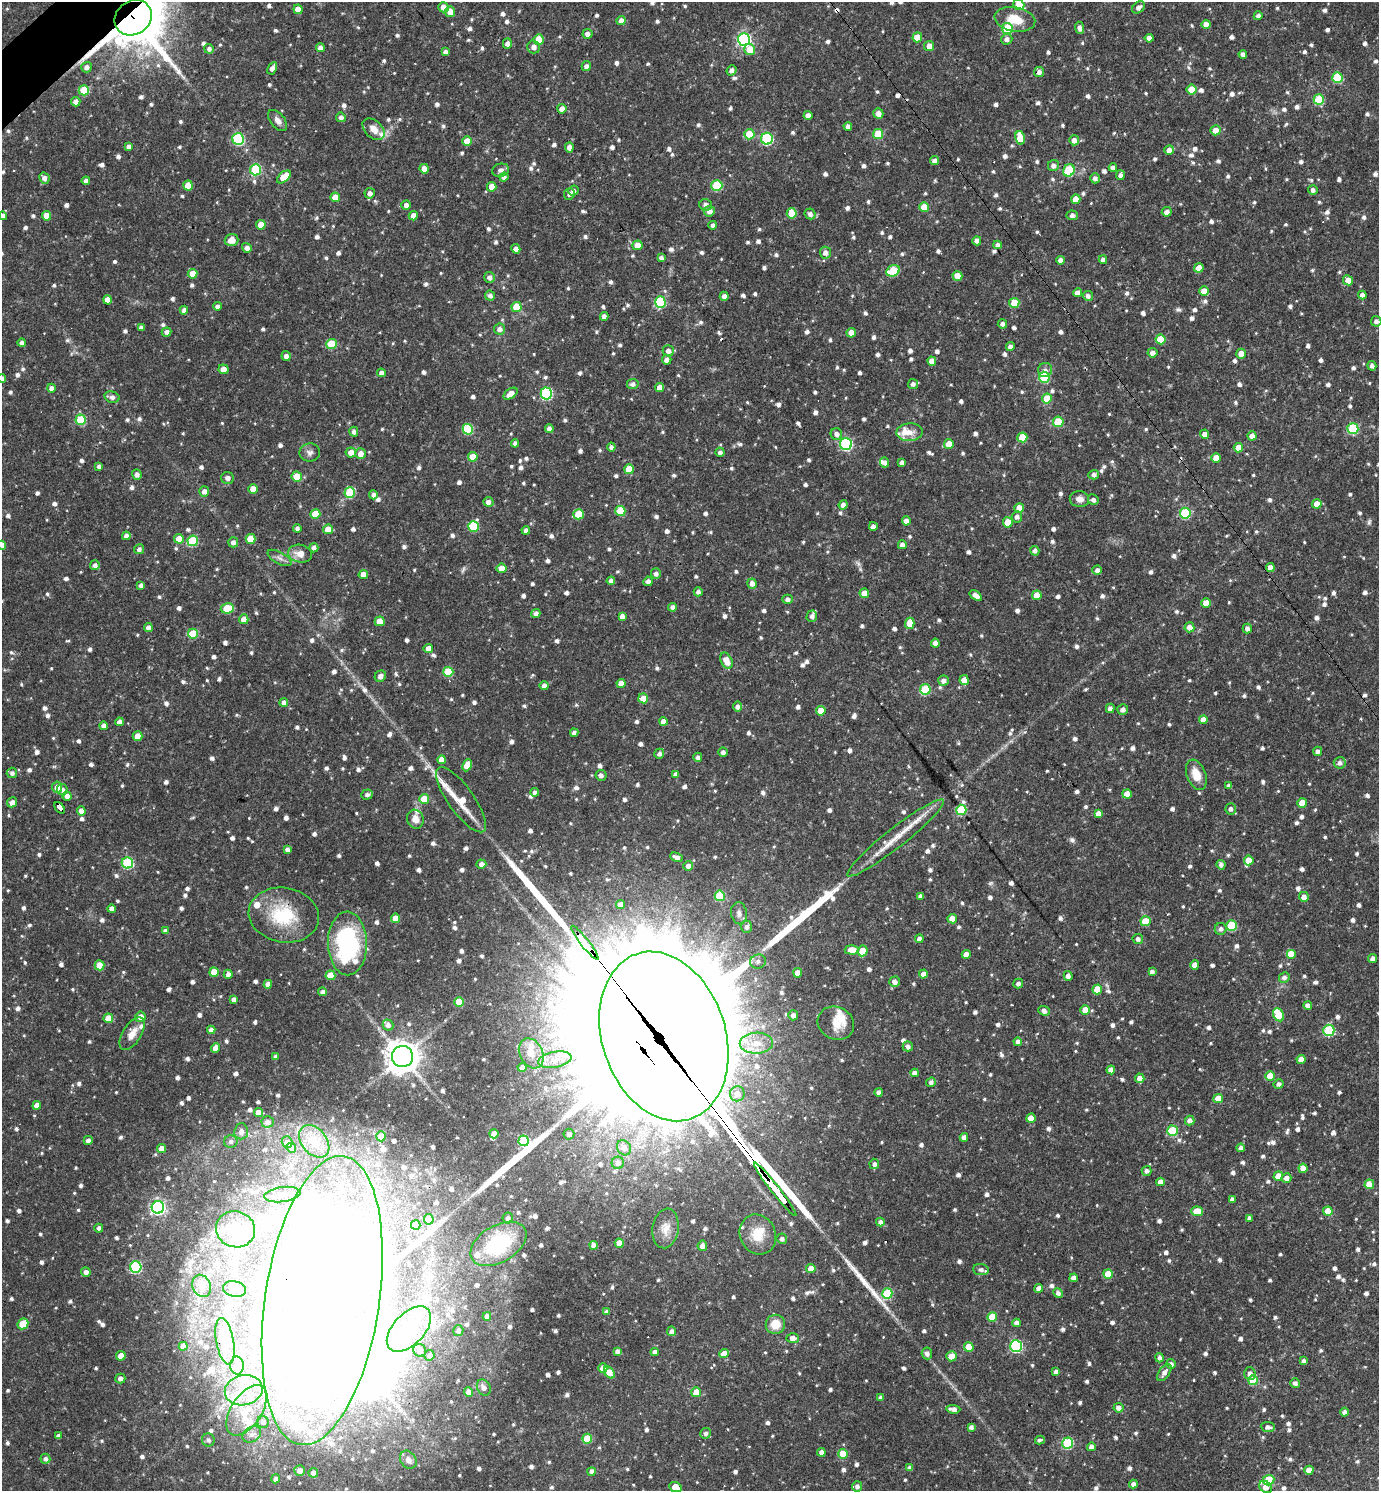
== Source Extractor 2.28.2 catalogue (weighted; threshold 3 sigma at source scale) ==
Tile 11 of 4 x 4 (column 3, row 3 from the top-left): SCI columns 2907-4283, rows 1490-2978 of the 5954 x 5956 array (HDU 1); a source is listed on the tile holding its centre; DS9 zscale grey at full resolution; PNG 1381 x 1493 px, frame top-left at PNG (2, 2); each listed source drawn as its Kron ellipse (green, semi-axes under 4 px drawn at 4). Shown black and unused: <1% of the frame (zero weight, under 3 of 4 exposures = <1% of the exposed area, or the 3 px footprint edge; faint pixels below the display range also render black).
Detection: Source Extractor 2.28.2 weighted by HDU 2 'WHT'; one run over the whole footprint, this tile lists its part. Background 0.0423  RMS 0.0051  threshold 0.0231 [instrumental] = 3 sigma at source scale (4.5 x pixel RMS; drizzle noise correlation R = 1.50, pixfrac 1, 0.05/0.05 arcsec/px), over >= 5 px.
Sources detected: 1371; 1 too faint to see at this stretch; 19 inside a brighter object's white glare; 9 cosmic-ray / hot-pixel residue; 7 long thin detections or spike segments (spike, bleed or trail) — neither listed nor drawn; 29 inside a brighter listed object's ellipse — not listed separately; of the other 1306, all 500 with FLUX_AUTO >= 1.86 (the completeness limit of this list) listed and drawn (806 fainter detections not listed), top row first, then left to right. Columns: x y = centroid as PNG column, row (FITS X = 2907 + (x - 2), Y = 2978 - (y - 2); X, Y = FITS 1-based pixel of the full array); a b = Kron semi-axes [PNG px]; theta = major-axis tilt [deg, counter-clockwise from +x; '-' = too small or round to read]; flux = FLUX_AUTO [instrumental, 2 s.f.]
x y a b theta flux
1019 4 6 5 - 13
443 7 5 5 - 4.3
1138 7 7 5 40 2.3
298 9 4 4 - 5.2
450 12 5 5 - 5.2
1258 16 4 4 - 1.9
133 18 19 16 36 2600
1015 19 20 12 -10 12
621 21 4 4 - 4.1
1206 24 4 4 - 4
1007 28 5 5 - 28
1079 28 6 4 -86 2
587 34 5 5 - 2.3
917 37 5 5 - 9.5
1149 38 4 4 - 3.8
1007 39 5 5 - 2.4
539 40 5 5 - 11
744 40 6 6 - 100
507 43 5 4 - 2.1
929 46 5 5 - 4.1
320 47 4 4 - 2.3
534 47 6 6 - 3.1
209 49 5 4 - 2
750 49 6 5 - 8.3
445 52 4 4 - 2.1
1243 54 4 4 - 2.1
586 66 5 4 - 2.1
87 67 5 5 - 1.9
272 68 7 4 61 2.5
732 70 5 4 - 2.3
1039 72 5 4 - 2.1
1337 78 5 5 - 28
84 90 5 5 - 14
1192 90 5 5 - 11
1319 100 5 5 - 28
76 102 5 4 - 2.7
562 109 4 4 - 4
878 113 5 5 - 3.6
808 115 4 4 - 3.6
341 117 5 4 - 2
278 121 12 7 -52 2.9
848 126 4 4 - 2.3
374 129 13 8 -43 4.9
1216 130 5 5 - 5.3
749 134 5 5 - 16
878 134 5 5 - 21
1020 138 7 5 -77 11
238 139 6 5 - 51
767 139 6 6 - 57
1074 140 5 5 - 3.1
467 141 5 4 - 7.4
128 146 4 4 - 1.9
569 147 5 4 - 2.8
1169 150 5 4 - 4.8
934 161 5 4 - 2.1
1053 166 6 5 - 2.4
1113 168 4 4 - 2
424 169 5 4 - 3.9
255 170 5 5 - 37
500 170 8 6 13 2
1069 170 6 5 - 36
1120 175 5 4 - 2.2
284 177 8 5 40 11
504 177 4 4 - 1.9
44 178 6 5 - 2.3
1095 178 5 5 - 2.2
86 181 4 4 - 2.2
188 185 5 5 - 11
717 185 5 5 - 28
492 187 5 4 - 5.3
1313 190 5 5 - 2
573 191 5 5 - 2
370 193 5 5 - 2.5
569 194 6 5 - 1.9
335 197 4 4 - 6.1
1076 199 5 4 - 4.6
406 205 4 4 - 2.4
706 205 6 6 - 2.4
924 207 5 5 - 11
709 211 5 5 - 3.4
1167 212 5 4 - 2.6
792 213 5 5 - 11
810 214 6 5 - 2
1072 215 6 4 -5 1.9
3 216 4 4 - 2.2
47 216 5 4 - 6.7
413 216 4 4 - 3.6
261 225 5 4 - 7.1
713 225 4 4 - 1.9
231 240 7 6 - 5.4
977 241 4 4 - 3.3
637 245 5 5 - 6.6
998 245 4 4 - 2.5
247 248 5 4 - 2.5
516 249 5 4 - 2.5
825 253 6 5 - 2.9
661 258 4 4 - 2.1
1060 260 4 4 - 2.6
1103 260 4 4 - 2.3
1199 268 5 4 - 7
893 271 7 5 25 28
192 274 5 4 - 6.9
957 276 5 5 - 7.4
489 277 5 5 - 2.3
1348 280 5 4 - 6.3
1204 291 5 5 - 4.8
1077 293 4 4 - 3.1
1362 295 4 4 - 2.8
490 296 5 5 - 1.9
724 296 4 4 - 2.3
1088 296 5 5 - 2
108 300 5 4 - 5.5
660 302 5 5 - 35
1014 303 5 5 - 13
217 306 4 4 - 1.9
517 307 5 5 - 14
184 310 4 4 - 2.4
604 316 4 4 - 2.4
1376 321 5 5 - 2
1002 324 5 4 - 2
141 328 4 4 - 2
500 329 5 5 - 2.6
166 332 5 4 - 2
851 333 5 4 - 5.9
1161 339 5 5 - 14
22 343 4 4 - 2.2
331 344 5 5 - 20
1010 347 4 4 - 2.2
668 351 5 5 - 2.8
1152 353 5 5 - 2.3
1241 354 5 5 - 5.5
286 356 5 4 - 2.4
667 360 5 4 - 2.7
932 361 4 4 - 4.3
1372 366 5 4 - 1.9
223 369 5 5 - 4.4
1045 370 7 7 - 2.2
381 373 4 4 - 2.1
1044 377 5 5 - 32
2 379 4 4 - 2.3
633 384 6 5 - 1.9
913 384 5 5 - 1.9
660 387 4 4 - 4.2
51 388 4 4 - 2.1
546 393 6 6 - 57
510 394 8 4 36 4.6
112 397 8 5 -16 2.4
1047 398 5 5 - 12
81 420 5 5 - 27
1058 422 5 5 - 19
549 428 4 4 - 2
468 429 5 5 - 33
1353 429 5 5 - 45
354 432 5 4 - 2
909 432 13 9 3 5
836 434 6 5 - 2.4
1204 434 4 4 - 3.2
1252 436 4 4 - 4
1022 437 5 5 - 14
515 443 4 4 - 2.2
846 444 6 6 - 72
949 444 5 4 - 7.2
611 447 4 4 - 2.1
1238 448 5 4 - 6.9
310 452 10 9 - 2.3
720 452 4 4 - 1.9
351 453 5 5 - 4.5
360 454 5 5 - 4.1
473 457 5 5 - 10
1216 458 5 4 - 8.8
885 462 5 4 - 1.9
902 462 4 4 - 2
99 466 4 4 - 2
629 469 5 4 - 12
137 474 5 4 - 2.1
1094 475 5 4 - 2
297 476 5 5 - 8.9
227 478 6 6 - 2.2
253 489 4 4 - 4.7
204 491 5 5 - 2.7
350 492 5 5 - 33
373 495 4 4 - 2
1079 499 10 8 -8 3.2
1093 500 5 5 - 2
488 502 5 5 - 2.3
1317 504 4 4 - 6.2
843 505 5 4 - 3
1019 508 5 4 - 6.6
620 511 5 5 - 19
1185 513 5 5 - 35
315 514 5 5 - 12
579 514 5 5 - 16
1017 517 5 5 - 2.3
906 521 4 4 - 3.1
1008 522 5 5 - 9.2
473 526 5 5 - 25
873 526 4 4 - 3
297 528 4 4 - 2
328 529 5 5 - 6
526 530 4 4 - 1.9
126 536 4 4 - 2.7
179 539 5 5 - 7.6
250 539 5 5 - 10
193 541 5 5 - 29
233 542 5 5 - 2.2
2 545 4 4 - 3.9
902 545 4 4 - 2.7
314 548 4 4 - 2.3
139 549 5 4 - 1.9
1035 551 5 4 - 2.1
300 554 12 9 -10 5.2
279 558 13 6 -29 2.3
95 565 5 5 - 2
1270 567 4 4 - 3.1
501 568 5 4 - 6.4
1097 570 5 4 - 2.2
656 574 5 5 - 1.9
363 575 4 4 - 5.5
611 581 4 4 - 2
648 581 4 4 - 2.1
752 583 5 4 - 2.9
141 585 4 4 - 2
698 592 5 4 - 1.9
864 593 4 4 - 5.6
1037 595 5 4 - 6.9
976 596 7 4 -37 3.5
787 599 5 4 - 1.9
1206 603 5 4 - 7.2
672 607 4 4 - 2
227 608 6 5 - 22
536 613 4 4 - 2.4
622 616 4 4 - 2.6
812 616 6 5 - 2
244 619 5 4 - 4.4
380 621 5 5 - 10
910 623 5 5 - 8.3
148 627 4 4 - 2.8
1189 627 5 5 - 4
1247 628 5 4 - 2.2
193 634 5 5 - 17
935 643 4 4 - 4.3
428 648 4 4 - 4
726 661 8 5 -64 6.8
448 672 5 5 - 19
380 676 6 5 - 2.1
964 680 5 4 - 6
943 681 5 5 - 2.6
621 683 4 4 - 5.4
544 686 4 4 - 2.6
925 689 5 5 - 28
643 698 5 5 - 7.4
284 702 4 4 - 2.1
738 707 5 4 - 2.2
1110 708 5 4 - 2.2
1123 709 5 5 - 2.4
821 711 5 4 - 7
1203 720 4 4 - 4.7
119 722 4 4 - 2.8
663 722 4 4 - 3.4
104 726 4 4 - 3.1
574 733 4 4 - 2.2
138 736 5 4 - 8.1
1318 751 5 4 - 2
723 752 4 4 - 2.3
659 754 5 4 - 2
698 757 4 4 - 1.9
441 760 4 4 - 5.7
1340 763 6 5 - 2.2
467 765 6 4 66 7.7
12 773 5 5 - 1.9
676 774 4 4 - 2
601 775 5 5 - 2.1
1196 775 16 9 -69 8.3
1229 786 4 4 - 2.2
57 787 5 5 - 5.4
62 790 6 5 - 2.5
535 792 4 4 - 2.1
1127 794 4 4 - 5.2
367 795 6 5 - 2
67 796 5 4 - 2.4
424 799 5 5 - 11
461 800 39 13 -54 13
12 802 5 4 - 2.9
1302 803 5 4 - 8.7
60 808 6 4 -52 63
1231 809 5 5 - 1.9
961 810 5 5 - 29
81 811 4 4 - 4.7
1098 813 4 4 - 3
415 819 9 8 - 5.4
895 838 61 9 38 15
287 849 4 4 - 2
676 857 6 4 -25 3.2
1249 860 5 5 - 8.7
127 863 5 5 - 42
481 864 5 4 - 2.8
1221 865 5 4 - 1.9
688 866 5 5 - 2.4
720 896 5 5 - 26
921 896 4 4 - 2.2
1304 897 5 5 - 3
621 905 4 4 - 3.6
112 909 4 4 - 3.2
739 913 11 8 -81 2.5
284 915 35 27 -10 31
395 918 5 4 - 7.8
952 919 5 4 - 6.4
1146 921 5 5 - 13
1232 926 5 5 - 31
746 927 6 5 - 2.2
1221 929 6 5 - 2
165 931 4 4 - 1.9
919 939 4 4 - 2.7
1138 939 5 5 - 2
347 943 32 19 -89 72
585 943 21 4 -52 1000
852 950 7 4 -2 6.6
863 951 5 5 - 11
966 954 4 4 - 5.5
1291 954 5 5 - 11
1372 958 4 4 - 2.3
758 961 8 7 - 2.2
100 965 5 5 - 11
1195 965 4 4 - 6.4
214 972 5 4 - 8.4
1152 972 4 4 - 1.9
798 973 4 4 - 5.4
228 974 4 4 - 2.1
923 974 4 4 - 4.1
330 975 5 5 - 10
1068 976 5 4 - 2.4
1284 977 5 5 - 2
895 982 5 5 - 2.7
1018 983 5 5 - 2.1
268 984 4 4 - 4.1
1097 989 5 4 - 10
323 992 4 4 - 2.2
234 999 4 4 - 2
459 1002 5 5 - 10
1308 1005 4 4 - 2.2
1085 1010 4 4 - 6.9
1044 1011 6 4 -21 2.5
793 1015 5 5 - 2.7
1279 1015 7 5 -63 21
141 1017 5 5 - 4.5
108 1018 5 4 - 7.1
836 1023 18 16 -26 9
388 1025 6 5 - 2.3
211 1030 4 4 - 2.8
1329 1030 5 5 - 44
132 1034 18 9 58 6.1
664 1036 87 61 -72 32000
1018 1042 4 4 - 2.3
756 1043 16 10 2 8
908 1046 5 5 - 2.4
216 1048 4 4 - 4.3
531 1053 16 11 -63 7.4
276 1056 4 4 - 2.1
402 1056 10 10 - 840
555 1060 17 8 10 5.1
1301 1060 4 4 - 4.5
522 1067 4 4 - 2.1
1111 1070 4 4 - 3.7
914 1073 4 4 - 2.5
1270 1076 5 4 - 12
1140 1078 4 4 - 3.7
931 1082 5 4 - 2
1279 1084 5 4 - 2
878 1092 4 4 - 2
737 1094 7 7 - 3.1
1218 1098 5 4 - 6.9
37 1105 4 4 - 3.6
258 1112 4 4 - 4.5
1031 1118 4 4 - 7.3
1190 1120 5 4 - 3.2
268 1122 6 5 - 2.6
241 1131 8 7 - 2.9
1172 1131 5 5 - 25
494 1134 4 4 - 4.8
569 1134 5 5 - 1.9
381 1136 5 5 - 6.9
964 1137 4 4 - 2.9
88 1140 4 4 - 2.4
231 1141 7 6 - 2.1
314 1141 18 12 -51 7.4
524 1141 5 5 - 33
287 1142 6 5 - 2.5
161 1148 4 4 - 4.5
291 1148 5 4 - 2
624 1148 8 6 -56 2.4
1241 1148 4 4 - 2
618 1163 6 6 - 2.5
874 1164 5 5 - 1.9
1303 1168 4 4 - 5.3
1146 1171 5 4 - 1.9
1278 1176 5 4 - 7.5
1287 1178 5 4 - 3
1160 1182 4 4 - 3.7
1369 1184 5 4 - 13
775 1189 34 4 -52 1700
282 1194 18 7 7 4
1232 1199 4 4 - 2.4
158 1207 6 6 - 130
1197 1211 6 5 - 11
1328 1211 5 4 - 11
508 1218 5 5 - 2.1
1250 1218 4 4 - 2
429 1219 5 5 - 6.7
880 1222 4 4 - 2.1
416 1225 5 4 - 11
99 1228 4 4 - 2
666 1228 20 13 81 6.7
236 1229 20 18 -18 14
758 1234 20 17 -63 13
782 1239 5 5 - 1.9
619 1243 5 4 - 4.8
498 1244 31 18 30 40
594 1245 4 4 - 2.6
702 1246 5 4 - 2.8
136 1267 6 5 - 49
811 1268 4 4 - 5.3
981 1270 8 5 -6 2.4
86 1272 5 4 - 2.3
1108 1274 4 4 - 10
1074 1278 4 4 - 3.4
202 1286 11 9 -66 3.3
1039 1288 4 4 - 3.1
235 1289 12 7 -11 2.1
887 1293 5 5 - 33
1058 1293 5 4 - 2.1
322 1301 146 57 81 1400
607 1312 4 4 - 2.3
487 1316 4 4 - 3.1
992 1317 5 5 - 15
1017 1323 4 4 - 2.9
23 1324 6 5 - 16
775 1324 10 9 - 8.7
409 1329 27 15 46 23
458 1331 5 5 - 2
672 1331 5 4 - 2.1
793 1338 6 5 - 3.6
225 1341 24 9 -80 6.1
183 1346 4 4 - 3.6
1016 1346 6 6 - 69
969 1347 5 4 - 11
420 1350 6 6 - 3.3
617 1351 4 4 - 1.9
655 1352 4 4 - 2.6
927 1353 6 5 - 2.3
724 1354 4 4 - 7.2
429 1355 5 5 - 2
121 1356 5 5 - 4.9
951 1356 5 5 - 5.8
1160 1358 4 4 - 2.1
1304 1361 4 3 - 1.9
1171 1364 5 4 - 2.1
237 1366 9 6 -89 2.3
603 1368 5 4 - 4.9
609 1372 7 4 -51 6.7
1056 1372 4 3 - 1.9
1164 1373 10 5 56 3
1250 1373 6 5 - 2.2
120 1378 5 5 - 2.5
1253 1380 5 5 - 20
1295 1383 5 4 - 2
484 1388 8 6 -60 2.6
244 1390 19 15 11 14
468 1392 5 4 - 4.1
696 1392 5 5 - 8.7
881 1398 4 4 - 1.9
1118 1408 5 4 - 2.5
953 1409 7 4 -5 2.9
246 1410 28 15 57 20
1344 1412 4 4 - 2
263 1422 6 5 - 2.3
971 1427 4 4 - 2.2
1268 1427 7 5 -5 2.1
706 1433 5 5 - 1.9
252 1434 10 7 32 2.7
58 1436 4 4 - 1.9
587 1439 5 5 - 17
208 1440 6 6 - 2
1040 1440 5 3 - 1.9
1068 1443 5 5 - 48
1091 1447 4 4 - 2.6
821 1452 4 4 - 2.5
843 1454 5 5 - 17
45 1459 5 4 - 2
408 1460 10 7 -53 3.6
910 1468 4 4 - 2.3
1309 1470 4 4 - 5.4
299 1471 5 5 - 2.9
592 1471 4 4 - 2
313 1473 5 4 - 2.6
276 1479 4 4 - 2.4
1269 1480 6 5 - 26
1133 1484 4 4 - 2.3
857 1486 5 5 - 2.1
675 1487 6 4 -26 12
1266 1487 7 5 -40 5.2
Overlapping masked pixels (flux is a lower limit): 8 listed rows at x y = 133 18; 193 541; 60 808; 284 915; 585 943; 664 1036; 775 1189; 322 1301
Isophote crosses this tile's border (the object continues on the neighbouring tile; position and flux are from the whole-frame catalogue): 6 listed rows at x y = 1019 4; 133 18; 3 216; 2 379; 2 545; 675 1487